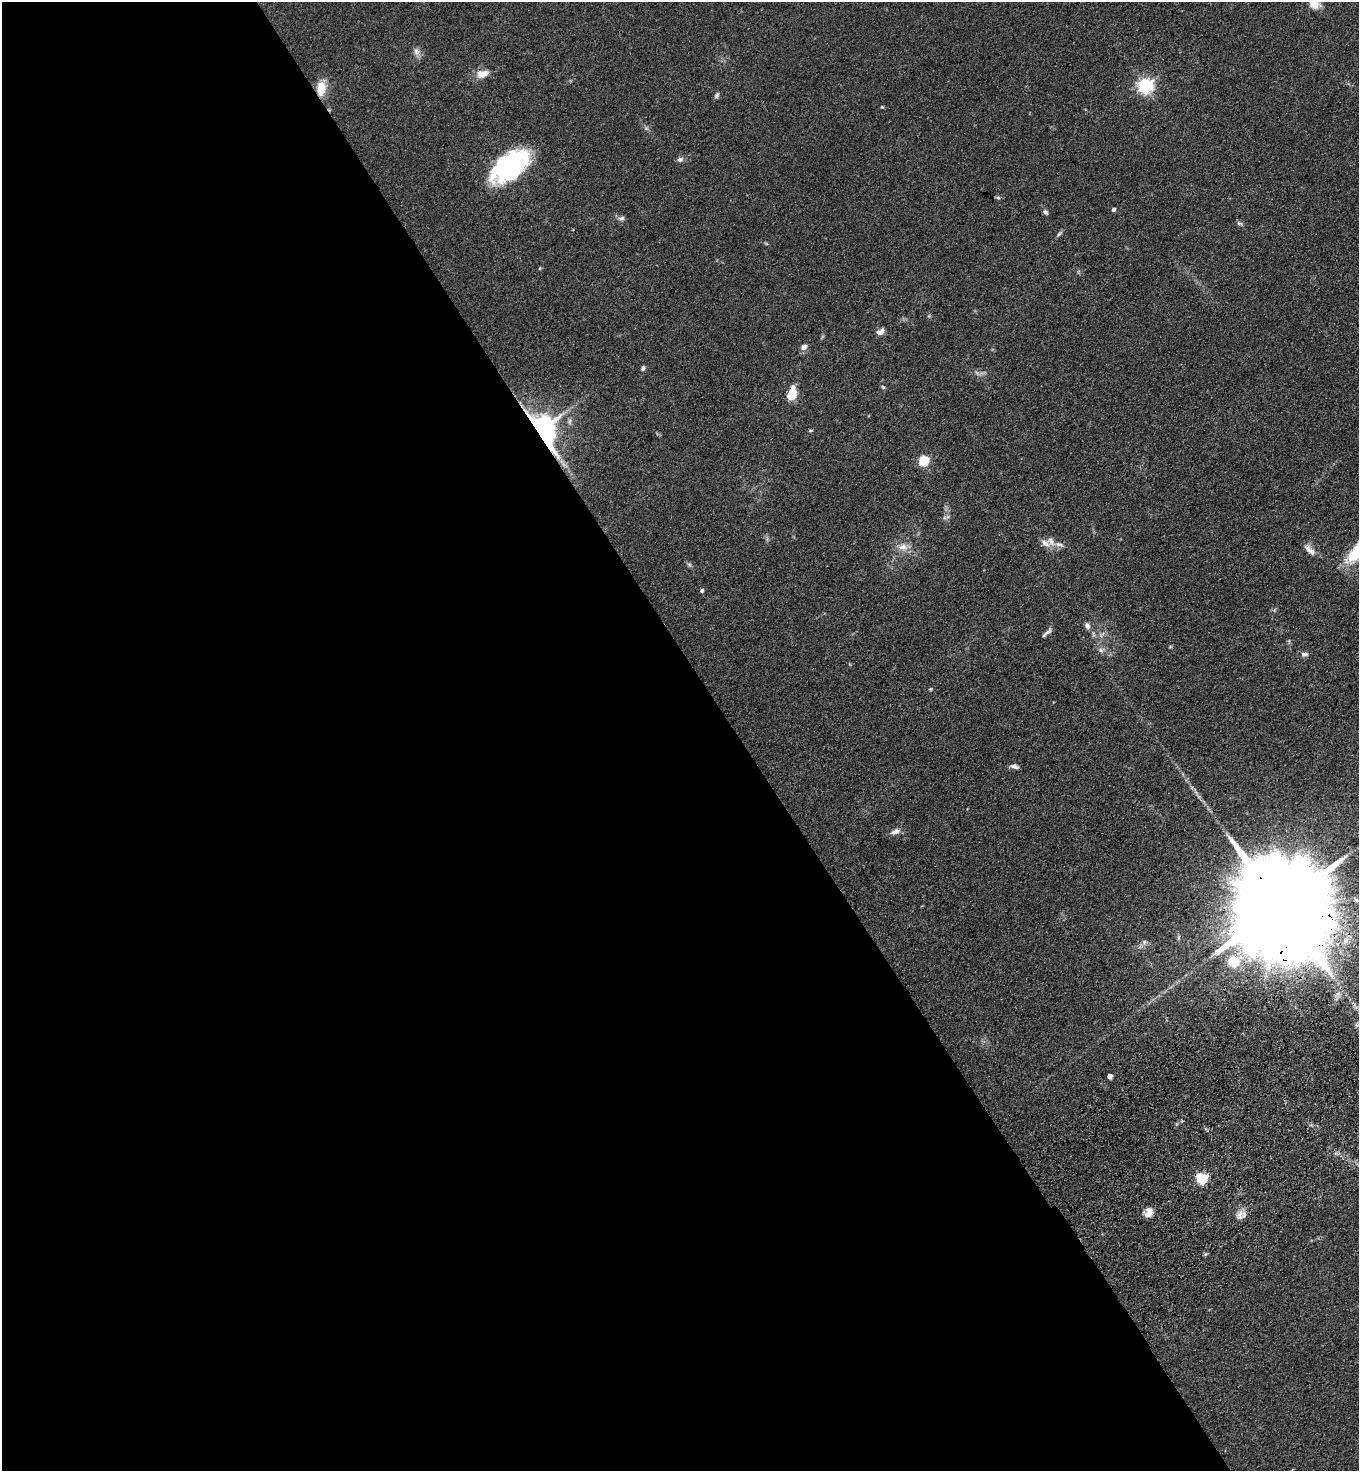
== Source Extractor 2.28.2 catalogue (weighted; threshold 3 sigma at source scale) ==
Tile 9 of 4 x 4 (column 1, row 3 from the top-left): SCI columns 374-1730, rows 1569-3037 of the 6036 x 6074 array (HDU 1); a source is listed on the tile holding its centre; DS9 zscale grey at full resolution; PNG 1361 x 1473 px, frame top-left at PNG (2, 2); no overlay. Shown black and unused: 54% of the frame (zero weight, under 3 of 4 exposures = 6% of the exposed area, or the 3 px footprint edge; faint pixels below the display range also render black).
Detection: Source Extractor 2.28.2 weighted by HDU 2 'WHT'; one run over the whole footprint, this tile lists its part. Background 0.0845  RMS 0.0065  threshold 0.0292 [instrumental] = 3 sigma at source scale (4.5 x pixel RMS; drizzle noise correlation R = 1.50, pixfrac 1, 0.05/0.05 arcsec/px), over >= 5 px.
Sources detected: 61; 2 too faint to see at this stretch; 3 inside a brighter object's white glare — not listed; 1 inside a brighter listed object's ellipse — not listed separately; the other 55 listed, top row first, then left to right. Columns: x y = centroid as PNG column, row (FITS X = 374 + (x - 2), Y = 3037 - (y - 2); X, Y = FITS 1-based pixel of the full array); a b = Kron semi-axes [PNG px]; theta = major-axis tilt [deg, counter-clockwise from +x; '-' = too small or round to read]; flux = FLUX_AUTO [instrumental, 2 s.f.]
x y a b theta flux
1314 3 17 11 -47 8.4
417 52 13 9 -79 3.4
483 74 17 10 15 7.1
1145 86 7 6 - 180
321 88 18 10 81 12
717 95 9 5 58 1.5
882 107 4 4 - 0.64
680 160 9 6 21 2.1
507 172 40 30 51 72
998 197 6 5 - 1
1114 209 4 4 - 1.5
1045 212 7 6 - 1.5
621 218 9 7 8 2
1239 223 9 5 -28 1.4
1059 234 10 4 39 1.4
540 268 5 3 - 0.56
929 316 5 4 - 0.82
880 332 10 6 26 4
804 347 9 7 28 2.9
643 368 7 5 53 1.5
883 387 6 5 - 0.95
792 394 13 8 73 15
569 421 10 6 71 2.3
810 430 6 3 8 0.69
540 431 11 8 -56 1400
923 461 5 5 - 50
944 517 7 7 - 1.8
767 539 5 5 - 1.2
1045 543 16 10 -34 4.7
1059 545 14 7 -12 3.2
903 547 19 10 7 7.1
1310 549 19 8 -45 4.6
1358 551 35 14 48 27
689 565 7 5 -45 1.2
702 591 5 4 - 1.5
1087 626 9 6 -62 2.7
1048 632 13 5 46 2.5
1102 634 11 5 40 2.2
1170 647 6 4 19 0.66
1101 650 9 6 9 2.4
1305 654 10 7 7 2.3
930 689 5 4 - 0.69
1014 766 11 5 -10 2.3
1199 796 7 4 0 0.95
895 831 14 7 22 3.6
1279 904 44 21 -57 32000
1345 941 10 9 - 5.1
1144 942 7 7 - 1.9
1233 962 7 5 23 35
1357 1025 6 5 - 1.1
1110 1076 4 4 - 4.2
1201 1178 6 5 - 58
1149 1212 12 9 48 5.8
1239 1216 14 11 59 4.9
1206 1254 6 4 70 0.88
Overlapping masked pixels (flux is a lower limit): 3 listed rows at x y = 321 88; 540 431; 1279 904
Isophote crosses this tile's border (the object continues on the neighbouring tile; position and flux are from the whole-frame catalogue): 2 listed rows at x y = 1314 3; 1358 551